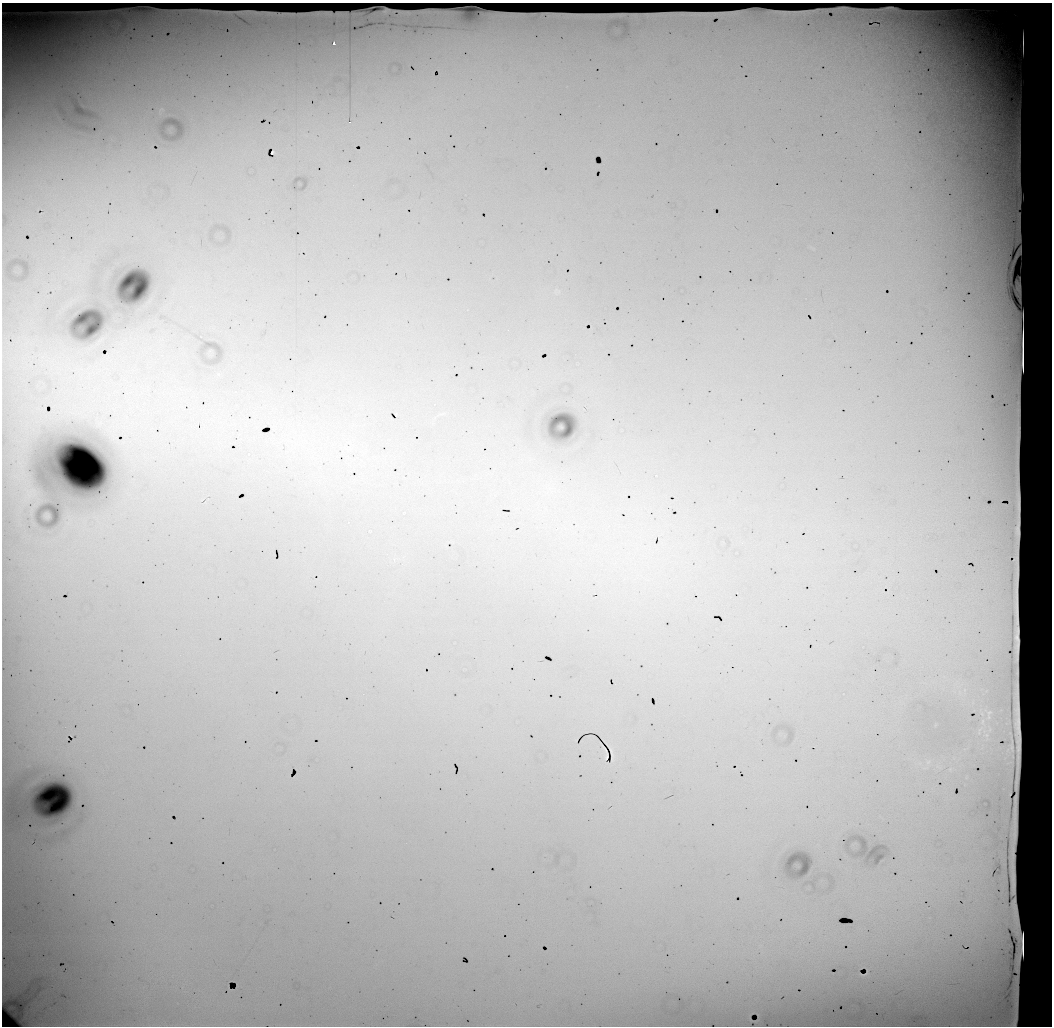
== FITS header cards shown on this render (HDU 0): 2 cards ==
NAXIS1  =                 1050 / length of data axis 1
NAXIS2  =                 1024 / length of data axis 2

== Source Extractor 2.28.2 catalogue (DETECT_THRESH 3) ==
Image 1050 x 1024 px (HDU 0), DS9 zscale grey, 1 PNG px = 1 image px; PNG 1054 x 1028 px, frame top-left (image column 1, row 1024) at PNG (2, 3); no overlay
Background 26700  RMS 110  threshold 326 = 3 sigma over >= 5 px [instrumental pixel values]
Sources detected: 15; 3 with non-positive FLUX_AUTO (blend fragments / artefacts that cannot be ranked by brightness) are not listed; the other 12 listed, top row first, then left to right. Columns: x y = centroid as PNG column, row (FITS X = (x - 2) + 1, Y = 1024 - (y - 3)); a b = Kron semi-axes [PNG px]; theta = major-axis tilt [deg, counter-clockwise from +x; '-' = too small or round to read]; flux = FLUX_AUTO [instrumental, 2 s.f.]
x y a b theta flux
4 13 4 2 - 7300
256 13 8 3 -13 6700
334 44 3 3 - 45000
350 122 3 2 - 7500
273 152 3 3 - 8700
197 426 3 2 - 9600
295 433 6 4 0 15000
612 756 9 2 89 15000
606 757 5 2 - 11000
928 762 7 5 45 15000
5 823 125 24 -85 680000
863 975 6 2 -3 11000
At the frame edge (FLAGS 8, measured only in part): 2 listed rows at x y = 4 13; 5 823
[3 non-positive-flux detections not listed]